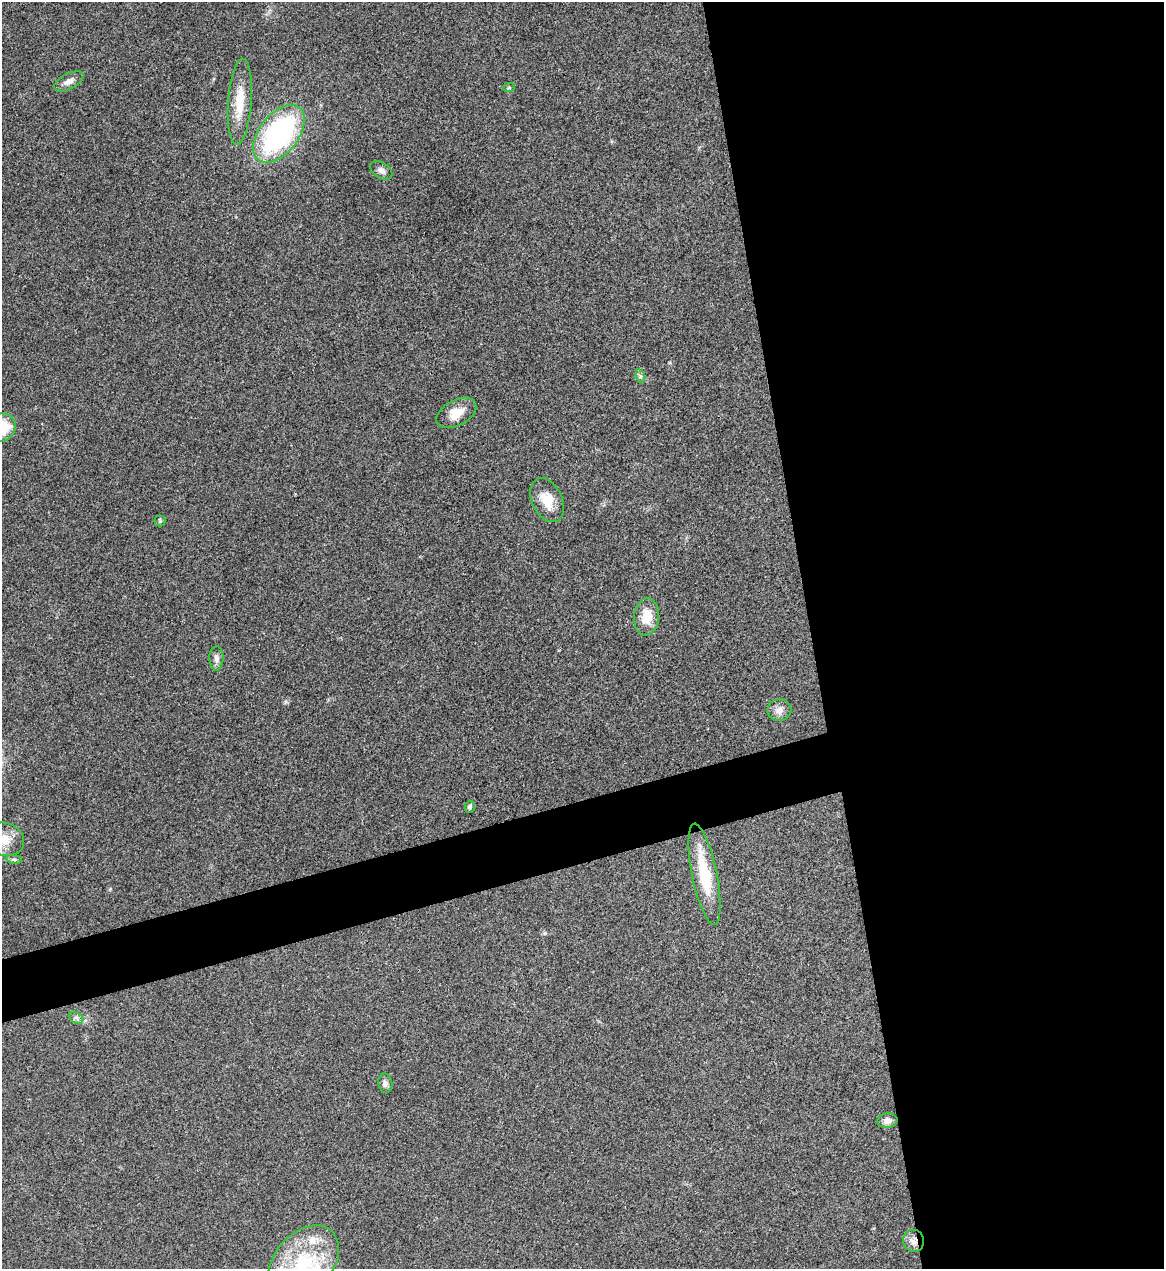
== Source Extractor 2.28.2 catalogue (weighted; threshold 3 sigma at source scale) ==
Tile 8 of 4 x 4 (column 4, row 2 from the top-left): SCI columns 3633-4794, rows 2537-3803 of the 5055 x 5071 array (HDU 1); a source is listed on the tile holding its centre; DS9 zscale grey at full resolution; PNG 1166 x 1271 px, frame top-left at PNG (2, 2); each listed source drawn as its Kron ellipse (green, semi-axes under 4 px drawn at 4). Shown black and unused: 34% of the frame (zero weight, under 3 of 4 exposures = <1% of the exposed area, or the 3 px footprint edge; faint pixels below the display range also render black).
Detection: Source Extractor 2.28.2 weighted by HDU 2 'WHT'; one run over the whole footprint, this tile lists its part. Background 0.0197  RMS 0.0042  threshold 0.0189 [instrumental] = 3 sigma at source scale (4.5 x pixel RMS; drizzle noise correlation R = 1.50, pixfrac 1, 0.05/0.05 arcsec/px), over >= 5 px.
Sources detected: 23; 1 inside a brighter listed object's ellipse — not listed separately; the other 22 listed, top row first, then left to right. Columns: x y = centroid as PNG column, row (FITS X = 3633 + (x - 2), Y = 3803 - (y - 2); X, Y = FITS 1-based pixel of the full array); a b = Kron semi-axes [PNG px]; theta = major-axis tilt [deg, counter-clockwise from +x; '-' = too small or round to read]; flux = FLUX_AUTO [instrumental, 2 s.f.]
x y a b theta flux
69 81 16 7 28 2.8
509 88 6 4 19 0.5
240 102 43 11 86 11
279 134 33 19 52 78
381 170 12 8 -34 2
640 376 7 4 -71 0.91
456 413 22 12 29 6.7
2 427 14 13 - 15
547 500 23 15 -64 8
160 521 5 5 - 0.67
647 617 19 12 85 8.3
216 658 12 7 -89 2
779 710 12 11 - 2.9
470 807 6 5 - 0.86
5 839 20 16 -20 7.1
14 859 8 4 -8 0.83
704 874 51 12 -78 20
76 1018 7 5 -31 1.2
385 1083 10 7 -81 1.6
887 1121 10 7 6 2.5
913 1241 11 10 - 2.8
303 1263 42 29 50 33
Overlapping masked pixels (flux is a lower limit): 1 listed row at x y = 913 1241
Isophote crosses this tile's border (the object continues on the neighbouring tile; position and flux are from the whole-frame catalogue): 3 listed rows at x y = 2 427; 5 839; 303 1263